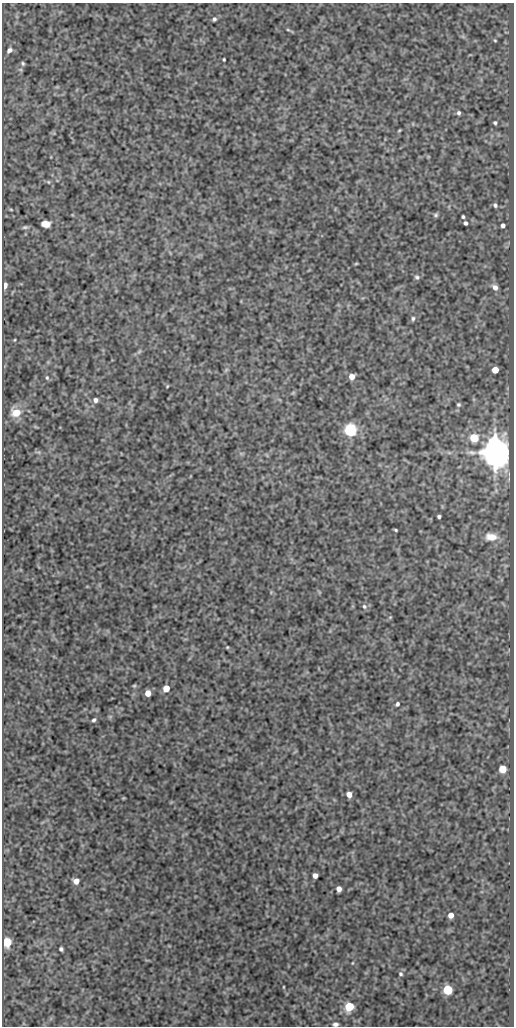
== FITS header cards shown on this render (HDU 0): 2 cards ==
NAXIS1  =                  512
NAXIS2  =                 1024

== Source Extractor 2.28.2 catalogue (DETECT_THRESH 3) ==
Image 512 x 1024 px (HDU 0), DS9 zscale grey, 1 PNG px = 1 image px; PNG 516 x 1028 px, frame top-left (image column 1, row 1024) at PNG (2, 3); no overlay
Background 341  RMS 0.84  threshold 2.51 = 3 sigma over >= 5 px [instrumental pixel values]
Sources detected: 66; all 66 listed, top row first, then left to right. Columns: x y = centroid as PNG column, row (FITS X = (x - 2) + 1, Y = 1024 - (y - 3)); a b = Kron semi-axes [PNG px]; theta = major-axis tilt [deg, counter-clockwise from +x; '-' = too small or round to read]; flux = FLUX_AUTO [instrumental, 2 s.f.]
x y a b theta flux
214 19 5 4 - 110
288 30 6 3 -19 61
463 37 7 4 -19 98
495 40 5 4 - 63
9 50 7 5 41 180
224 59 3 2 - 60
23 63 5 4 - 87
459 113 6 5 - 130
495 123 5 5 - 99
399 130 4 3 - 58
48 182 5 4 - 63
495 205 6 5 - 150
11 210 5 3 - 57
436 215 6 5 - 110
463 217 3 3 - 86
465 223 4 4 - 130
46 224 7 5 -5 620
503 225 4 4 - 190
25 227 8 5 1 130
356 264 5 3 - 51
417 277 7 6 - 140
5 285 6 4 78 220
495 287 7 6 - 330
413 318 6 5 - 110
15 340 4 3 - 49
139 352 7 4 58 110
226 370 7 4 45 93
495 370 5 5 - 1100
352 377 5 5 - 480
47 378 6 5 - 97
167 386 4 4 - 48
293 393 7 4 19 77
95 400 6 6 - 210
458 405 5 5 - 87
16 412 11 9 -14 870
350 430 6 5 - 12000
474 438 5 5 - 2400
472 452 13 6 -7 230
495 452 9 8 - 110000
241 453 7 4 -19 87
439 516 4 3 - 110
396 530 4 2 - 65
491 537 14 9 -2 630
364 606 7 6 - 150
390 617 5 4 - 60
227 647 3 2 - 48
134 686 5 4 - 66
166 688 5 5 - 930
148 693 5 4 - 680
397 704 5 4 - 120
94 720 5 4 - 110
502 769 5 5 - 1300
349 794 5 4 - 420
123 798 5 3 - 43
315 876 4 4 - 290
76 881 5 5 - 480
339 889 5 4 - 330
451 915 5 4 - 480
7 942 5 5 - 3600
61 949 4 4 - 120
352 963 5 3 - 44
401 974 6 5 - 100
284 987 4 3 - 41
448 990 5 5 - 4500
349 1007 5 5 - 4000
335 1024 5 4 - 150
At the frame edge (FLAGS 8, measured only in part): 1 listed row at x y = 335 1024